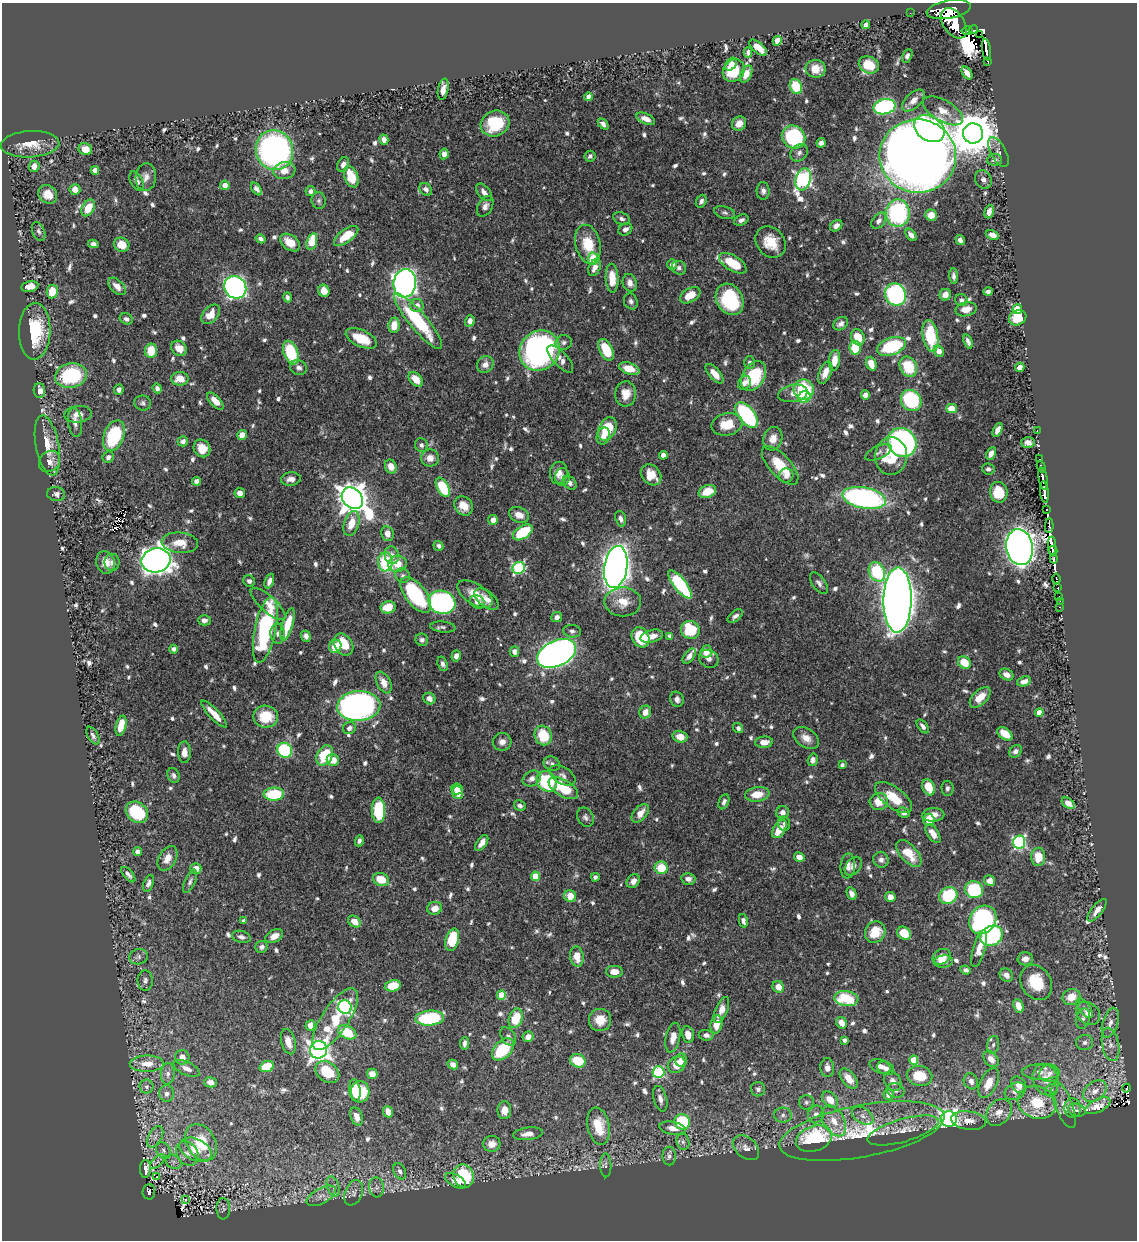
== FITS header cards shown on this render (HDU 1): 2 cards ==
NAXIS1  =                 1135
NAXIS2  =                 1238

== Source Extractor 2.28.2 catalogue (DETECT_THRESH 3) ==
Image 1135 x 1238 px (HDU 1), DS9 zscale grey, 1 PNG px = 1 image px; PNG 1139 x 1242 px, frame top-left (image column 1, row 1238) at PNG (2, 3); each listed source drawn as its Kron ellipse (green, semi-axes under 4 px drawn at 4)
Background 0.622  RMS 0.0091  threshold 0.0272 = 3 sigma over >= 5 px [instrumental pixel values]
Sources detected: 837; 9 with non-positive FLUX_AUTO (blend fragments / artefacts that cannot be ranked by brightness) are neither listed nor drawn; of the other 828, the 500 brightest by FLUX_AUTO listed and drawn (328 fainter detections omitted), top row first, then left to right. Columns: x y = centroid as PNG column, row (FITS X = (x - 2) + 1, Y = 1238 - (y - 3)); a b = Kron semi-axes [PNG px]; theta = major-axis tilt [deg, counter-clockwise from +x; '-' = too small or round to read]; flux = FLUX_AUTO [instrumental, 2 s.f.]
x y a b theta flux
949 10 22 9 10 1500
910 13 2 2 - 3.3
954 23 17 10 -57 1400
866 25 4 4 - 3
973 30 5 2 - 88
967 31 5 2 - 6.9
980 34 3 2 - 1700
777 41 5 4 - 6.1
758 48 11 5 -40 8
986 50 11 2 -83 44
748 52 5 4 - 2
907 56 7 4 65 1.9
988 61 3 3 - 15
731 64 7 5 52 2.8
869 65 10 8 -23 15
816 69 10 9 - 7.8
734 71 12 10 51 21
967 73 7 4 -55 3.7
746 74 9 5 65 6.4
796 87 8 6 -65 31
443 89 10 5 79 5.1
589 97 4 4 - 5.5
913 101 14 7 43 5.6
885 107 11 7 11 82
943 111 22 10 -30 8.5
646 119 10 5 -24 5.7
495 123 15 12 24 30
603 124 6 4 -48 2.7
739 124 7 6 - 5.1
929 129 16 12 -33 170
973 133 10 10 - 2300
794 137 12 11 - 49
384 140 5 4 - 4
821 143 5 4 - 2.9
30 144 29 13 3 14
85 149 7 6 - 6.7
274 150 20 18 -68 210
998 152 16 7 -63 3.3
799 153 9 7 47 2.4
444 154 5 4 - 4.2
590 156 5 5 - 1.9
918 156 38 36 -7 1400
994 160 7 5 6 2
343 165 8 5 64 2.9
34 166 6 5 - 4.3
95 170 4 4 - 4.6
284 171 11 8 8 6.9
146 177 14 10 84 4.6
351 177 11 6 -68 17
803 179 11 7 74 190
983 179 10 8 -61 2.6
137 181 10 6 -63 3.3
225 185 4 4 - 4.9
75 189 5 5 - 5.1
256 189 7 4 -54 2.2
426 189 7 5 -46 2.4
310 191 5 5 - 2.1
763 191 8 6 -88 2.4
484 192 10 6 -50 3.6
48 194 10 8 -43 8.1
319 201 8 7 - 1.9
701 201 7 5 64 2.1
485 206 11 7 60 3
88 208 9 6 60 12
989 212 7 4 72 3.8
725 213 11 6 -16 1.8
898 213 14 12 -89 81
931 215 6 5 - 6.9
622 219 9 6 -22 2.3
741 220 7 5 25 2.3
879 221 9 6 51 3
836 226 7 5 37 2.7
625 229 7 5 32 3.3
39 231 10 6 -68 2.1
911 235 7 4 -51 3.1
992 235 7 4 -24 3.9
346 236 14 6 37 14
261 239 5 4 - 2.1
960 240 5 4 - 2.9
312 241 9 5 74 18
290 242 11 7 -36 9.7
771 242 17 14 -50 13
93 244 5 4 - 2.5
588 244 20 12 -76 17
122 245 8 7 - 10
593 259 6 5 - 14
733 263 15 7 -31 18
672 264 5 4 - 3.4
595 267 9 5 66 4
679 268 7 6 - 2.1
953 276 8 4 -87 2
612 278 14 6 -88 13
405 283 14 11 83 410
630 283 9 7 -72 3.6
30 286 8 5 12 5.9
117 286 10 6 -46 5.3
235 287 12 10 -51 250
324 291 6 5 - 7.7
988 291 4 4 - 2
52 292 7 5 81 13
690 295 11 7 32 10
896 295 11 10 - 120
945 295 6 5 - 5.6
287 297 5 4 - 1.9
730 299 16 13 -62 48
961 300 6 6 - 2
631 301 8 6 -65 2.3
417 306 7 6 - 3.9
966 309 11 7 13 5.4
1017 309 5 4 - 24
210 314 11 7 49 7.8
1018 318 9 7 29 17
126 319 7 5 -26 2.1
418 321 35 9 -50 48
470 321 5 4 - 3.6
841 324 8 6 33 2.7
394 325 8 5 84 10
35 331 28 15 88 35
930 336 16 7 -80 32
858 337 8 6 -65 13
361 338 16 8 -24 15
968 341 7 4 -70 2
564 342 8 7 - 2.2
891 346 15 8 20 44
179 348 8 7 - 6.4
855 348 7 5 -85 17
539 350 21 19 42 220
606 350 12 6 -65 22
151 351 7 6 - 14
939 351 6 5 - 4.7
291 353 12 7 -70 34
560 359 17 7 -46 5
834 360 10 5 83 7.2
750 363 6 5 - 1.9
871 364 7 5 -69 9.1
485 365 9 8 - 4.7
908 367 10 8 -62 22
1020 367 5 4 - 3.5
299 368 8 7 - 2.4
629 369 10 5 -18 11
825 373 12 6 67 6.2
715 374 12 5 -49 7.6
71 376 16 12 10 50
753 376 16 11 58 35
180 379 8 7 - 8.6
416 379 8 6 -49 10
744 383 7 6 - 3.1
157 388 5 4 - 2
119 390 5 4 - 2.4
804 390 10 10 - 41
39 391 7 5 -87 5
793 393 15 8 10 4.5
625 394 12 10 86 9
865 395 4 4 - 4.1
804 397 6 5 - 23
911 400 11 10 - 54
215 401 11 5 -46 6.9
143 403 8 7 - 2
951 408 5 4 - 12
78 414 14 8 6 5.8
747 415 15 8 -52 80
75 422 14 7 -81 3.8
727 424 15 11 13 14
607 429 12 8 62 24
998 430 7 4 64 3.8
1037 431 3 2 - 3.4
242 435 5 5 - 7.4
114 436 16 10 69 43
603 436 8 6 74 5.1
773 439 12 9 73 6.3
183 441 5 5 - 2.6
902 442 15 13 -48 160
1028 443 7 5 -4 3
47 445 30 11 -79 14
421 445 7 6 - 2.2
202 448 9 8 - 8.5
879 452 14 6 25 2.6
991 453 7 4 62 4
663 455 4 4 - 5.2
891 456 19 16 88 24
108 457 6 5 - 2.2
430 458 9 8 - 5.3
1039 459 3 2 - 4.2
50 461 12 9 45 5.2
780 466 24 10 -47 19
391 467 7 5 -66 6.7
1041 467 6 3 -66 11
988 469 6 5 - 1.9
559 473 11 9 85 5.3
651 475 11 9 -50 9.4
786 476 7 7 - 3.1
562 477 9 7 86 2.8
291 479 10 6 6 3.8
1043 479 11 2 -80 46
196 481 4 4 - 5.3
570 483 8 6 -39 2.4
443 487 10 5 -61 32
707 491 9 6 20 12
999 492 10 8 -83 17
1044 492 11 3 -84 170
240 493 5 5 - 4.1
56 494 9 7 -9 2.4
352 498 12 9 -45 1100
864 498 22 10 -11 150
464 506 10 8 -51 8.6
1047 509 3 3 - 11
519 515 10 7 -22 5.5
621 519 8 5 -71 2.5
493 520 5 4 - 4.6
351 523 13 7 72 11
1049 525 7 4 87 5.8
523 532 11 6 33 30
387 534 7 6 - 5
180 543 18 10 -5 10
439 546 5 4 - 2.2
1052 546 9 2 -88 140
1020 547 18 13 -81 670
1053 551 5 2 - 58
392 555 9 7 -80 4
1054 559 4 2 - 12
156 560 14 12 12 770
112 562 8 7 - 2.6
385 562 9 7 -89 31
105 563 11 9 -75 7.1
397 564 9 8 - 10
616 567 21 11 82 670
519 568 6 5 - 69
877 572 10 7 -65 37
403 575 8 7 - 1.9
1056 579 5 3 - 22
249 581 6 5 - 2
269 581 8 4 69 2.8
819 583 12 6 -55 2.6
680 584 17 6 -52 54
1058 588 3 3 - 17
475 594 20 10 -33 12
416 595 21 10 -53 56
1059 597 3 3 - 10
486 599 14 8 -38 5.5
897 600 32 14 89 1500
1060 601 2 2 - 2.2
442 602 13 11 -18 140
477 602 8 6 -29 2.8
623 602 18 14 -1 11
268 604 22 8 -42 7
388 607 7 6 - 12
1060 607 3 2 - 5.9
735 616 9 5 40 2.3
557 617 5 5 - 2.9
204 620 6 5 - 3
287 624 17 5 74 16
443 627 12 5 -6 1.8
265 630 33 10 78 83
690 630 9 9 - 32
572 631 9 6 -7 2
278 634 10 7 -87 3.1
306 636 5 4 - 2.7
652 636 11 6 15 5.6
670 636 4 4 - 2.4
641 637 10 8 -60 30
422 640 6 6 - 2
344 645 12 9 -57 18
335 646 7 6 - 12
173 649 4 4 - 2.6
514 651 5 5 - 4.1
706 652 6 5 - 7.9
556 653 20 13 25 390
456 656 6 4 72 2.8
689 656 9 5 54 3.5
709 659 10 8 -31 3.1
964 662 7 5 -39 13
443 664 7 5 -70 2
1006 675 7 5 -26 4
1024 681 7 5 19 4.4
384 683 11 6 -63 6.5
980 697 13 7 44 9.4
429 699 6 5 - 3.6
677 699 8 7 - 3
359 706 22 15 4 240
645 712 6 5 - 5.6
1039 712 4 4 - 6.1
214 714 18 5 -47 8.3
266 717 12 11 - 19
121 726 10 5 77 11
923 726 8 4 -53 2.2
349 728 7 6 - 2.8
738 728 5 4 - 2.3
1005 734 8 5 -36 10
543 735 10 8 -70 21
93 736 10 5 -61 2.1
680 737 7 6 - 7.7
806 738 14 9 -33 5.9
502 742 9 9 - 4
764 742 9 5 5 4.4
285 750 8 7 - 65
1015 751 7 5 40 2.2
184 752 11 6 -89 4.3
325 755 10 7 62 25
333 760 6 6 - 8
813 760 6 5 - 2.7
552 764 8 7 - 2.1
842 765 4 4 - 2.3
174 775 8 6 -68 2
563 775 14 8 -32 3.6
532 779 9 7 30 3.5
547 781 11 9 -50 48
929 787 8 6 -67 14
563 788 16 8 -31 22
947 788 7 6 - 2
457 789 5 5 - 6.1
458 793 6 5 - 6.7
274 794 10 6 4 29
757 794 12 7 8 11
894 798 22 10 -37 15
879 801 9 8 - 11
724 802 8 5 66 2.2
1068 803 7 5 -37 4.7
520 805 6 5 - 2.3
379 810 13 6 -88 41
137 812 12 10 -40 33
782 812 6 6 - 3.2
640 813 11 6 51 6.6
903 813 6 5 - 2.3
933 815 11 7 2 5.7
585 817 10 8 -57 2.3
929 820 6 5 - 11
784 824 7 6 - 2.1
779 829 10 6 59 12
933 834 11 5 -57 6.8
359 841 6 4 72 2
1019 842 6 6 - 97
482 843 9 4 54 4
138 852 4 4 - 3.2
909 853 16 8 -49 15
799 857 5 4 - 4.6
1038 857 9 7 89 11
167 858 13 8 60 6.3
881 860 8 7 - 2.9
848 866 12 7 85 3.2
853 866 10 7 52 2.8
196 868 5 5 - 4.7
661 868 6 6 - 15
128 875 9 4 -48 2
535 876 5 4 - 17
595 877 4 4 - 2.3
381 879 8 6 -22 13
688 879 7 5 -13 3.2
190 881 12 5 67 2.2
633 881 7 6 - 3.3
990 881 5 5 - 4.8
148 883 8 4 70 2.3
974 890 9 8 - 44
852 894 6 4 -62 3
570 896 6 5 - 11
948 896 9 8 - 38
890 897 5 5 - 3.8
435 908 7 6 - 6.5
1097 910 14 5 52 4.5
983 920 15 13 55 150
244 921 4 3 - 2.2
354 921 7 5 -35 6.6
743 921 7 4 -78 2.1
875 932 11 10 - 15
904 933 7 6 - 15
274 936 9 6 27 5.3
992 936 12 9 28 72
241 937 9 6 -14 2.7
452 940 11 6 74 28
261 947 6 6 - 2.6
979 949 19 6 74 7.3
577 956 10 6 -81 9.6
138 957 9 7 12 2.4
942 957 9 7 30 9.1
1025 959 7 6 - 3.9
943 962 10 6 6 3.9
966 970 5 4 - 2
614 972 8 6 -2 6.4
1006 975 7 6 - 4.3
145 981 10 7 89 2.4
1036 982 18 15 -60 22
393 986 8 5 13 15
778 987 6 5 - 6.9
501 995 5 4 - 19
1071 997 9 8 - 10
846 998 12 7 -6 30
1018 1006 7 5 -68 6.5
345 1007 7 6 - 140
1084 1008 11 5 -53 2.4
721 1010 14 6 67 6.5
1088 1013 13 10 -41 4.9
430 1018 14 7 5 56
516 1018 10 7 71 18
335 1019 36 13 57 30
1083 1019 10 6 75 2
600 1020 11 11 - 11
841 1023 6 5 - 6.9
1110 1023 15 7 72 4.8
716 1024 9 6 77 9.7
310 1025 5 5 - 5.1
347 1032 10 6 -26 25
688 1034 8 6 -80 6.5
706 1035 7 5 -8 2.9
508 1036 10 6 -57 2.2
528 1037 5 5 - 4.5
673 1038 15 7 78 5.9
844 1040 4 4 - 2.4
288 1042 13 7 -75 6.2
1085 1042 8 7 - 2.4
464 1043 6 4 84 2.6
1110 1044 17 8 -79 5.3
993 1045 9 6 79 2
503 1049 13 8 47 37
319 1050 9 8 - 420
182 1057 7 7 - 4.1
991 1059 9 6 -52 5.9
681 1060 6 6 - 4.3
914 1060 4 4 - 17
578 1061 8 6 -22 21
147 1064 17 8 0 8.3
453 1065 5 4 - 4.1
677 1065 9 8 - 9.3
267 1066 7 5 20 22
880 1066 11 6 -20 4.7
187 1068 14 6 -25 3.9
827 1068 9 7 -89 4
886 1068 9 6 -25 3.3
327 1072 13 9 -35 18
658 1072 6 6 - 70
1040 1072 18 7 -2 4.9
1050 1073 10 8 16 3.6
168 1074 11 7 85 2.5
372 1074 5 5 - 5.5
920 1076 13 10 -12 20
849 1079 12 6 -51 9.7
1046 1080 16 12 -68 10
893 1081 10 8 -58 4.2
971 1081 8 7 - 3.6
210 1082 6 5 - 4.3
989 1083 16 8 64 9.9
1019 1085 9 6 -52 7.1
146 1087 7 7 - 1.9
1127 1088 4 3 - 18
758 1089 7 7 - 2.2
355 1090 11 5 -82 15
1051 1090 7 5 45 1.9
895 1091 9 7 -13 2.7
1015 1091 11 8 27 4.3
1095 1091 13 9 36 6.5
360 1092 10 9 - 22
167 1093 8 7 - 2.7
889 1094 5 5 - 6.2
660 1099 13 6 -75 3.6
830 1100 9 6 -47 9.8
806 1102 7 7 - 2
1037 1102 19 16 -18 24
1064 1105 24 8 -69 7.1
1098 1106 14 6 26 6.2
1073 1108 9 8 - 3.4
504 1110 9 7 -89 6.2
1077 1110 9 6 -15 2.4
388 1112 5 4 - 7.2
999 1112 15 11 50 7.7
816 1114 9 7 68 3.3
783 1115 9 7 2 2.9
357 1116 9 6 -70 5.2
863 1116 12 7 -33 3.8
949 1119 8 7 - 220
969 1120 17 9 -9 6.5
834 1121 17 10 -60 9.9
682 1122 8 7 - 36
599 1126 19 11 -78 17
672 1128 13 6 -10 6
903 1130 37 11 16 13
862 1131 84 26 11 73
528 1134 15 6 7 5.3
155 1137 12 6 61 3.5
814 1139 18 12 18 60
201 1142 19 14 -59 25
683 1142 8 6 -75 2.1
492 1144 8 8 - 5.4
746 1148 15 10 -40 4.6
164 1150 9 6 -50 2.2
196 1150 17 10 -26 12
187 1153 13 10 -54 5.4
669 1156 9 6 -89 2.4
158 1162 9 4 45 1.8
173 1162 8 6 -36 2.3
606 1165 12 5 -88 2.1
145 1169 9 5 88 5.1
400 1171 8 5 -62 2.3
464 1176 12 10 -66 39
157 1177 3 2 - 2.7
456 1181 11 6 -29 4.9
333 1186 10 6 -71 2.6
377 1187 10 7 -83 2.8
149 1192 7 6 - 78
354 1193 13 8 67 3.6
321 1196 16 7 28 4.9
185 1199 3 3 - 2.9
223 1209 11 7 -87 2.2
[328 fainter detections neither listed nor drawn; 9 non-positive-flux detections neither listed nor drawn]